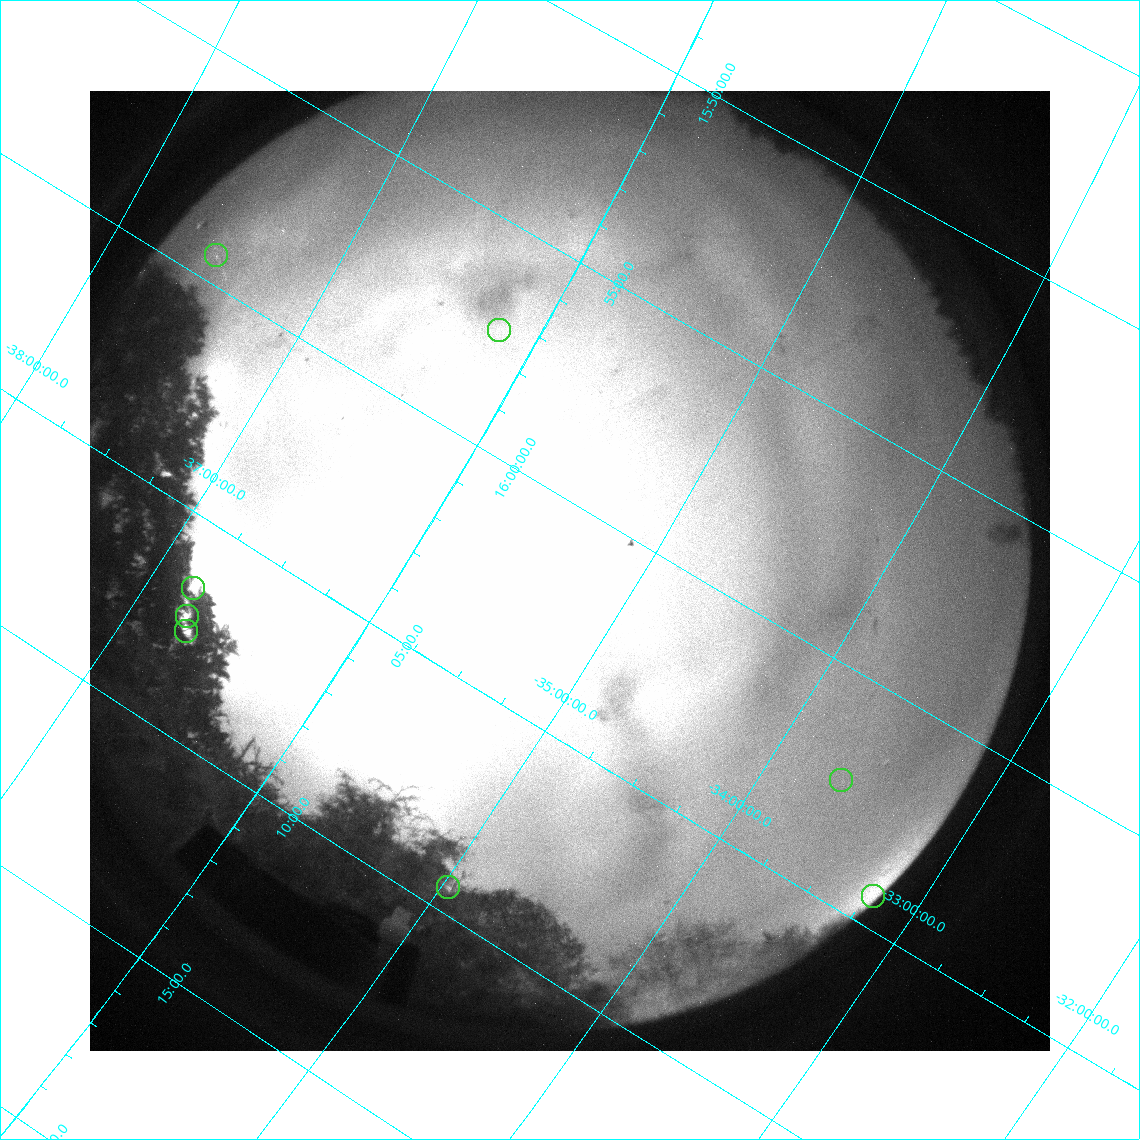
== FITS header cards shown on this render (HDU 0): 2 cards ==
NAXIS1  =                  960 / Length of data axis 1
NAXIS2  =                  960 / Length of data axis 2

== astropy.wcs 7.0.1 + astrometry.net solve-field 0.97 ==
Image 960 x 960 px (HDU 0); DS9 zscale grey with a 90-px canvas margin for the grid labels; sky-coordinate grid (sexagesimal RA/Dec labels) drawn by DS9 from the SOLVED WCS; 8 Tycho-2 reference stars matched to detected sources circled (green)
Header WCS: none
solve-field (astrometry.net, Tycho-2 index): SOLVED blind (the file carries no WCS)
Solved WCS: RA---TAN-SIP/DEC--TAN-SIP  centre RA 16:01:25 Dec -35:19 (240.36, -35.31 deg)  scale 17.4 arcsec/px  FOV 278.3' x 279.9'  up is -121 deg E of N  parity flipped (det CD > 0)
(file carries no celestial WCS; the grid is the blind solution)
Tycho-2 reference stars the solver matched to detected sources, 8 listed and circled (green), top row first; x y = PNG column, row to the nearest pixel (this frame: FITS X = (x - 90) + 1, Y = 960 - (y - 91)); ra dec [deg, ICRS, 3 dp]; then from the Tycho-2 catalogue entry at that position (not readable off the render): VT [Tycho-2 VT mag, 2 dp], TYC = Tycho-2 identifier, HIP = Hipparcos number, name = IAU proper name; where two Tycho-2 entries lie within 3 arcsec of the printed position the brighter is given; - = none
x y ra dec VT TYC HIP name
216 255 239.839 -37.530 8.49 7838-384-1 78308 -
499 330 239.339 -36.185 5.94 7341-734-1 78142 -
193 588 241.648 -36.802 4.17 7342-1315-1 78918 -
187 616 241.818 -36.756 5.74 7342-1314-1 78970 -
186 631 241.895 -36.720 6.76 7342-1313-1 79000 -
841 780 240.592 -33.655 8.37 7333-959-1 - -
448 887 242.355 -34.968 8.27 7338-1619-1 - -
873 896 241.074 -33.214 6.13 7334-1610-1 78726 -